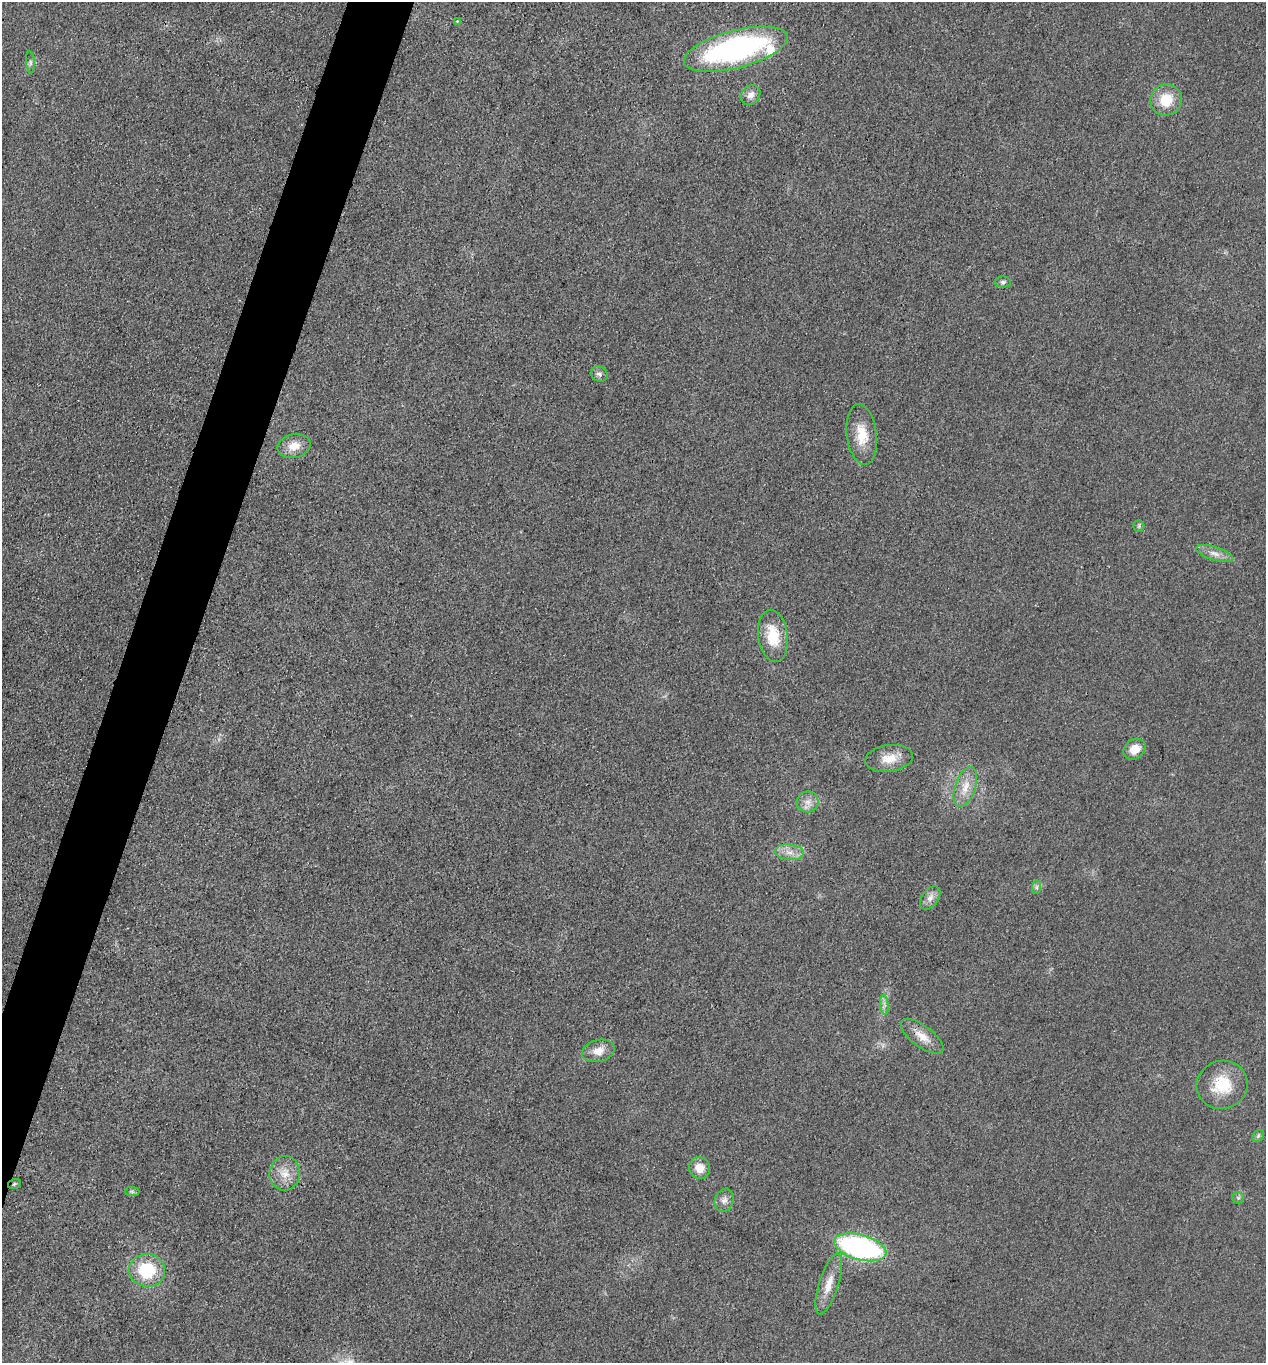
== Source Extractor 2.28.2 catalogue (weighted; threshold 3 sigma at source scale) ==
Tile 7 of 4 x 4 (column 3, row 2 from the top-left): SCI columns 2802-4065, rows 2723-4083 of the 5466 x 5451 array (HDU 1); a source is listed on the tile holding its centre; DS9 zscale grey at full resolution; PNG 1268 x 1365 px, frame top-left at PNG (2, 2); each listed source drawn as its Kron ellipse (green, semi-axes under 4 px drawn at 4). Shown black and unused: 4% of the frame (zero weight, under 3 of 4 exposures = <1% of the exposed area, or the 3 px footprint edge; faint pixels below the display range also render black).
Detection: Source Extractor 2.28.2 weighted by HDU 2 'WHT'; one run over the whole footprint, this tile lists its part. Background 0.0176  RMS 0.006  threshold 0.0269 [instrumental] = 3 sigma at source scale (4.5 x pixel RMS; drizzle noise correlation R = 1.50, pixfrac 1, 0.05/0.05 arcsec/px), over >= 5 px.
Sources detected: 34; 1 inside a brighter listed object's ellipse — not listed separately; the other 33 listed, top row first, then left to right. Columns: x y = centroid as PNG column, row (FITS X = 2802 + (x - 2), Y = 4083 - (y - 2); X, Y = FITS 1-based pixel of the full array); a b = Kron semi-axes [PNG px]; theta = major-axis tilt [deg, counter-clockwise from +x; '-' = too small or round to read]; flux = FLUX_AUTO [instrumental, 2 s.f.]
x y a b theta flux
457 21 3 2 - 0.49
736 49 53 19 15 140
30 62 11 4 -85 1.6
751 95 10 9 - 4.5
1166 100 16 15 - 16
1003 282 8 5 -1 1.5
599 374 9 7 -27 2.1
862 435 30 15 -83 15
294 446 17 12 13 8.4
1139 526 6 5 - 1
1215 553 19 7 -17 4.8
773 636 26 15 -82 19
1135 749 12 9 37 8.6
889 758 24 13 8 11
965 787 21 10 71 8.9
808 802 11 10 - 4.9
789 852 14 8 -6 5.5
1037 887 7 4 89 1.4
930 898 13 8 53 4
884 1005 10 4 -85 2
922 1036 25 10 -37 8.8
598 1051 16 11 15 7
1222 1085 26 24 15 23
1258 1136 6 5 - 1.2
700 1168 11 10 - 7.8
285 1173 17 15 83 9.4
14 1184 6 5 - 1
132 1191 7 4 -1 1.2
1238 1198 6 5 - 1.2
724 1200 12 9 68 3.7
860 1247 27 12 -16 140
147 1270 18 16 -6 31
829 1284 32 9 72 9.9
Overlapping masked pixels (flux is a lower limit): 1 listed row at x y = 14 1184